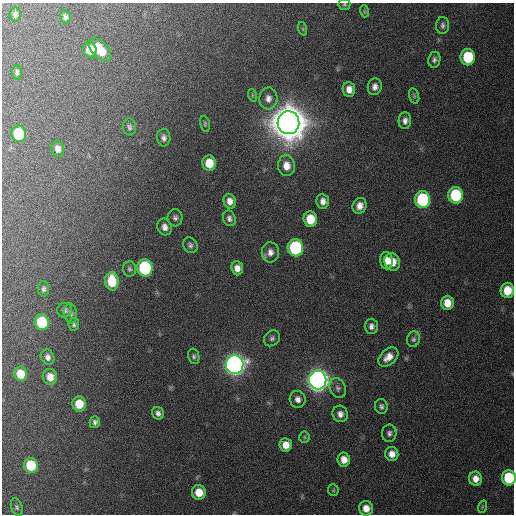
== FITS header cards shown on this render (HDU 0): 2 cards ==
NAXIS1  =                  512 / Axis length
NAXIS2  =                  512 / Axis length

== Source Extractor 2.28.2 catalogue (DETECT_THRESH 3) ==
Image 512 x 512 px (HDU 0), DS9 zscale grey, 1 PNG px = 1 image px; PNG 516 x 516 px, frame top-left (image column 1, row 512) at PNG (2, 3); each listed source drawn as its Kron ellipse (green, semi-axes under 4 px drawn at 4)
Background 159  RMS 13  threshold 37.6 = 3 sigma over >= 5 px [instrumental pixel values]
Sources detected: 80; all 80 listed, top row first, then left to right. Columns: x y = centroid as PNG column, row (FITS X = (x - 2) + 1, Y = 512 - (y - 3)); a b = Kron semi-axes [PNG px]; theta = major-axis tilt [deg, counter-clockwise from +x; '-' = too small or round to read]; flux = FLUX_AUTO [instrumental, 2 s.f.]
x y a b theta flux
344 4 6 6 - 1.4e+03
364 11 6 4 -72 1.2e+03
15 14 7 5 79 2.7e+03
65 17 7 5 -76 2.4e+03
443 25 8 6 88 2.6e+03
303 29 7 4 -72 1.4e+03
90 49 8 6 -80 1.5e+04
100 49 14 8 -47 1.9e+04
468 57 8 7 - 4.1e+04
434 60 8 6 80 2.7e+03
17 72 7 5 88 2.0e+03
375 87 8 7 - 4.2e+03
349 89 7 6 - 6.2e+03
252 95 6 4 -72 1.1e+03
414 96 8 5 -75 1.6e+03
268 98 11 9 86 5.0e+03
405 121 8 6 89 4.0e+03
288 123 11 11 - 3.7e+06
205 124 8 4 -78 1.4e+03
129 127 8 6 -84 2.5e+03
19 134 8 7 - 4.3e+04
164 138 9 6 -88 3.7e+03
58 149 8 6 -75 4.9e+03
209 163 8 6 -82 1.6e+04
286 166 10 8 -85 9.5e+03
456 195 8 7 - 5.9e+04
423 200 8 7 - 8.4e+04
230 201 7 6 - 5.5e+03
323 201 7 6 - 4.9e+03
360 206 8 6 67 6.4e+03
175 218 8 7 - 2.9e+03
229 218 8 6 -70 3.1e+03
310 219 8 7 - 2.1e+04
165 227 8 7 - 4.9e+03
190 245 8 7 - 2.5e+03
295 248 8 8 - 8.7e+04
270 252 10 8 89 5.3e+03
386 261 8 6 -82 9.2e+03
392 262 9 7 -64 1.2e+04
145 268 8 7 - 9.3e+04
237 268 7 6 - 6.0e+03
129 269 7 6 - 2.0e+03
112 281 9 7 -86 2.8e+04
43 289 8 5 90 2.4e+03
507 290 7 7 - 1.8e+04
447 303 7 6 - 1.1e+04
65 310 7 7 - 2.7e+03
70 313 10 6 -81 2.7e+03
42 322 8 7 - 4.8e+04
74 324 6 5 - 1.9e+03
371 326 7 6 - 3.7e+03
272 338 9 7 44 2.5e+03
413 339 8 6 73 2.4e+03
194 356 8 5 -78 2.1e+03
48 357 8 6 -64 3.7e+03
388 357 11 7 41 8.0e+03
235 365 9 9 - 7.1e+05
21 374 7 6 - 1.6e+04
50 377 8 7 - 9.2e+03
318 380 9 8 - 8.2e+05
338 388 10 7 -69 3.3e+03
298 399 8 8 - 4.7e+03
79 404 7 7 - 1.8e+04
381 406 7 6 - 2.4e+03
158 413 6 6 - 3.2e+03
340 414 8 7 - 4.8e+03
95 422 6 5 - 2.6e+03
389 433 9 7 86 2.9e+03
304 437 5 5 - 1.3e+03
286 445 7 6 - 9.8e+03
392 454 7 6 - 6.6e+03
344 460 7 6 - 8.4e+03
31 465 7 7 - 3.7e+04
509 478 7 7 - 4.5e+04
476 479 7 6 - 6.6e+03
333 490 6 5 - 1.2e+03
199 492 7 7 - 1.5e+04
17 507 9 5 -71 1.8e+03
482 507 6 4 72 1.1e+03
366 508 7 7 - 8.7e+03
At the frame edge (FLAGS 8, measured only in part): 2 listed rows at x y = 344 4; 509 478